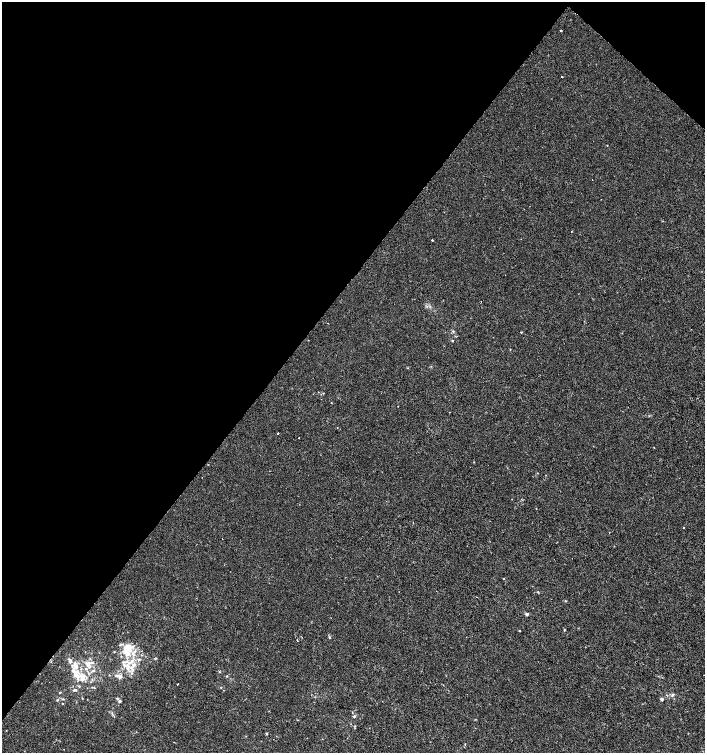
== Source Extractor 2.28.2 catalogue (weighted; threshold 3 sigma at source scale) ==
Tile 2 of 4 x 4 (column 2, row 1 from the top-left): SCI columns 1642-3046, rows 4505-6005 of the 6028 x 6010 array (HDU 1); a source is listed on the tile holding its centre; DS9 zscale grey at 2 x 2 block average (1 PNG px = mean of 2 x 2 image px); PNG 707 x 755 px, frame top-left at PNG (2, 2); no overlay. Shown black and unused: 41% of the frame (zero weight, under 2 of 3 exposures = <1% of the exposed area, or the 3 px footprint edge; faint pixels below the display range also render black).
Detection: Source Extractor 2.28.2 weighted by HDU 2 'WHT'; one run over the whole footprint, this tile lists its part. Background 2.31e-04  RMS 0.0021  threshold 0.00961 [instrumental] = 3 sigma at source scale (4.5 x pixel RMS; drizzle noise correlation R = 1.50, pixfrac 1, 0.0396/0.0396 arcsec/px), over >= 5 px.
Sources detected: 64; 14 inside a brighter listed object's ellipse — not listed separately; the other 50 listed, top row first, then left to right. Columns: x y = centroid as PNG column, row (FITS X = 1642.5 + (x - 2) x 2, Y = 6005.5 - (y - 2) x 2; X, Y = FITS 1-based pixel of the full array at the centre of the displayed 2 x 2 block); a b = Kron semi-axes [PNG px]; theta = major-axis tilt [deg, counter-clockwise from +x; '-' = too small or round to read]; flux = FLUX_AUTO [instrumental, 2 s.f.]
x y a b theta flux
561 31 2 2 - 0.86
562 77 2 2 - 0.74
607 145 2 2 - 0.23
432 240 2 2 - 1.9
453 331 3 3 - 0.56
521 332 3 2 - 0.34
452 340 3 2 - 0.45
278 433 2 2 - 1.8
299 438 2 2 - 0.96
654 447 2 2 - 0.31
684 528 2 2 - 0.26
609 532 2 2 - 0.17
222 538 2 2 - 0.17
504 579 2 2 - 0.33
538 592 2 2 - 0.28
477 597 2 2 - 0.23
565 601 3 2 - 0.3
527 614 3 3 - 1.1
564 630 3 2 - 0.32
520 631 2 2 - 0.35
329 637 4 2 - 0.46
297 640 2 2 - 0.29
128 649 14 11 44 10
114 652 2 2 - 0.28
155 658 4 3 - 0.48
70 661 8 5 -66 2.1
92 663 9 3 -13 1.5
134 664 5 4 - 1.5
89 666 7 4 -45 2.2
128 667 9 5 69 3
219 672 3 2 - 0.4
75 674 11 5 61 3
82 675 6 5 - 2.4
109 675 2 2 - 0.18
120 676 6 3 55 1.3
227 676 3 2 - 0.42
178 684 2 2 - 2.4
79 686 3 3 - 0.44
74 690 3 2 - 0.58
60 692 4 2 - 0.35
672 695 5 3 - 0.87
82 698 2 2 - 0.24
63 699 3 2 - 0.34
117 699 3 2 - 0.9
662 699 2 2 - 2.1
57 700 3 2 - 0.34
120 701 3 3 - 0.72
62 704 3 2 - 0.3
354 716 3 3 - 0.77
266 733 2 2 - 0.71
Diffuse or blended objects may show on this block-average render without a row.